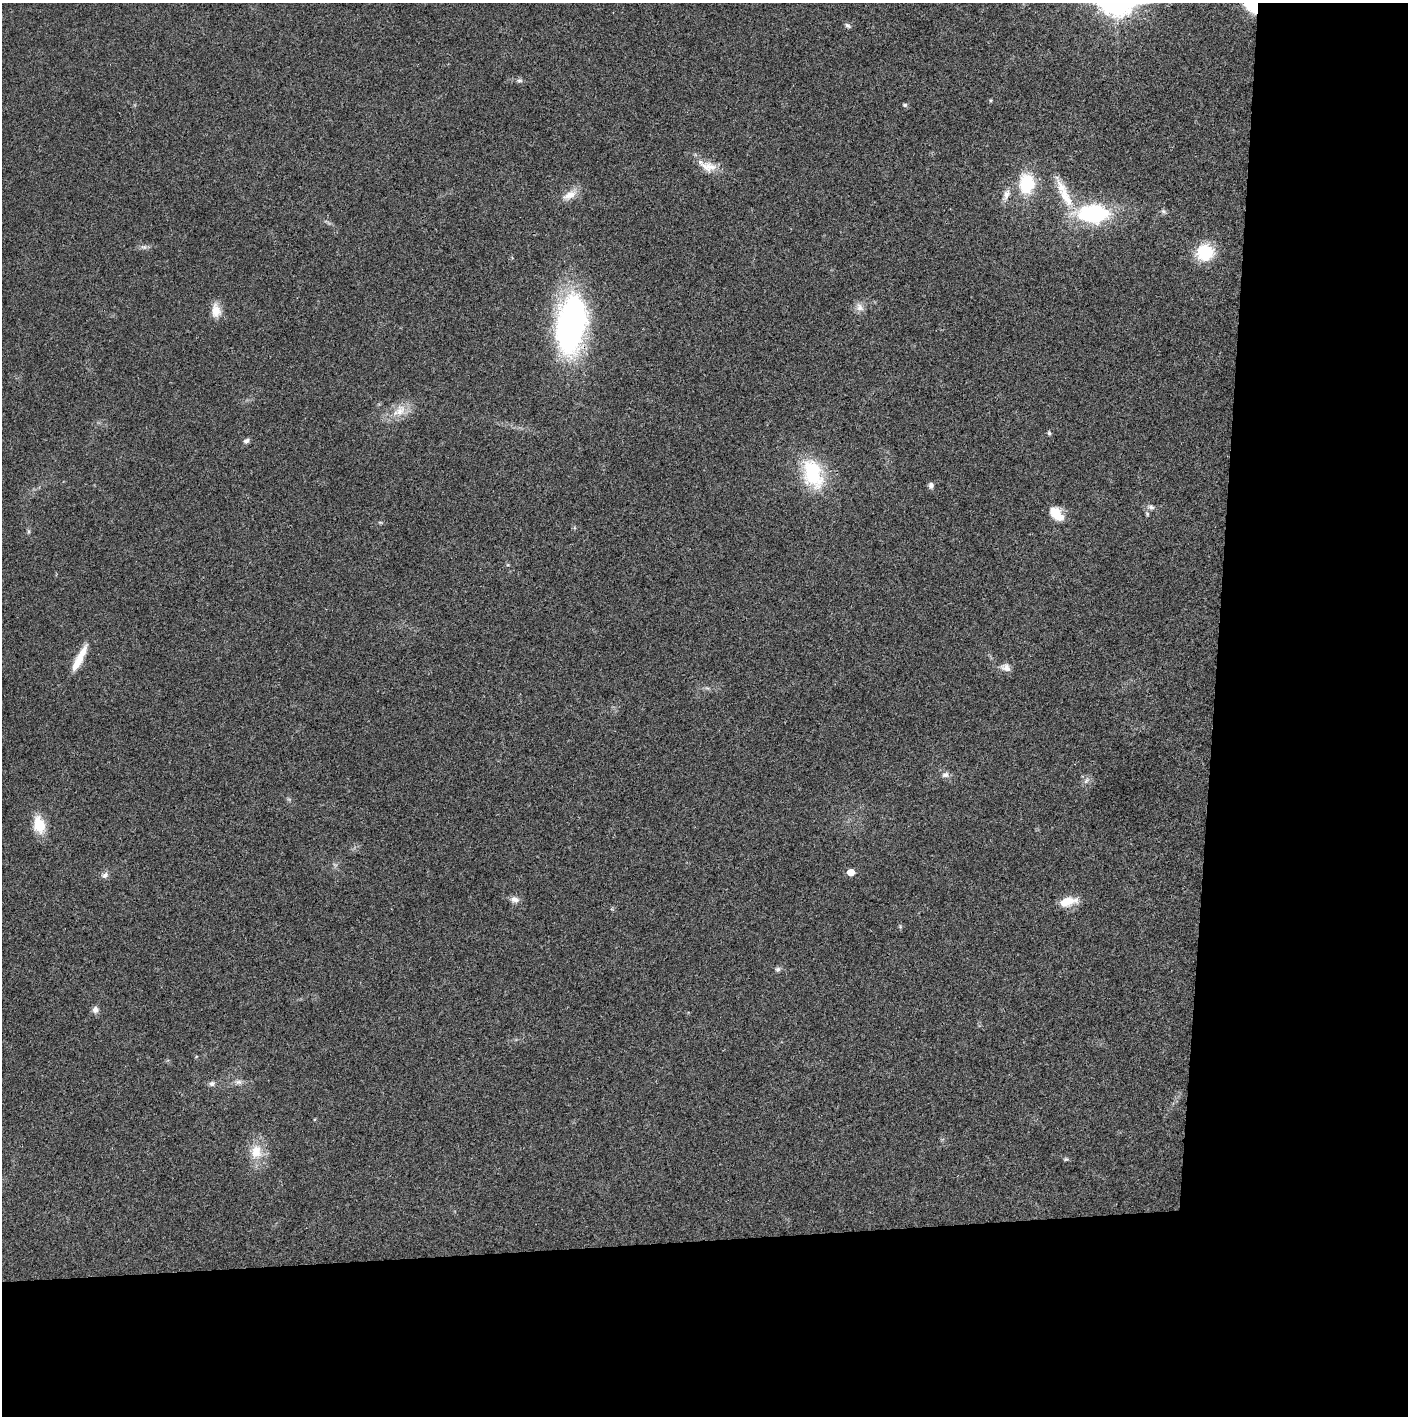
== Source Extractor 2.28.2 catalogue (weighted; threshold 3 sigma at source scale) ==
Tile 9 of 3 x 3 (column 3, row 3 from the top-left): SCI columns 2815-4220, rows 2-1415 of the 4221 x 4243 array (HDU 1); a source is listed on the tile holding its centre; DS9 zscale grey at full resolution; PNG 1410 x 1418 px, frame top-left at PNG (2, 3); no overlay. Shown black and unused: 24% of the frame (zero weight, under 3 of 4 exposures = <1% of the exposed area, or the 3 px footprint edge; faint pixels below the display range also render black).
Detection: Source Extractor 2.28.2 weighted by HDU 2 'WHT'; one run over the whole footprint, this tile lists its part. Background 0.0195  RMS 0.0041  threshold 0.0185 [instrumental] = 3 sigma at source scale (4.5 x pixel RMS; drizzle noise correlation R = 1.50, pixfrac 1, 0.05/0.05 arcsec/px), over >= 5 px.
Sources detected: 40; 1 inside a brighter listed object's ellipse — not listed separately; the other 39 listed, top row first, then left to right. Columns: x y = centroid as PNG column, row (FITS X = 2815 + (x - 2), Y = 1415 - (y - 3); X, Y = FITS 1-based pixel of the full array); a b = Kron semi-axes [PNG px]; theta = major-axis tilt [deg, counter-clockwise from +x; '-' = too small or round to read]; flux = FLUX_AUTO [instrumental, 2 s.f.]
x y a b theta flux
1253 4 14 11 -62 24
848 25 8 6 -33 0.99
519 80 9 4 0 0.89
905 105 6 5 - 0.73
708 167 23 13 -12 5.8
1027 184 18 14 89 21
570 195 20 10 29 4.8
1006 195 18 8 67 2.9
1066 196 46 13 -62 13
1163 211 8 6 -28 0.98
1093 213 32 18 0 43
144 247 8 6 1 1.2
1205 252 18 16 12 18
860 307 14 9 -63 2.4
216 310 18 11 -85 4.9
571 324 54 26 81 130
400 411 19 13 56 6.4
1049 433 6 4 -88 0.73
246 441 8 6 31 1.2
813 473 37 22 -70 26
931 485 8 6 82 1.3
1151 507 9 6 -35 1.3
1056 514 20 12 -47 6.7
28 531 6 4 -71 0.6
77 662 24 9 63 6.3
1006 667 14 10 -21 2.6
945 775 10 7 5 1.7
1086 781 11 5 45 1.3
39 825 19 12 -76 11
851 872 5 5 - 5.7
105 875 11 7 33 1.6
515 899 11 8 -17 2.2
1067 902 21 10 13 7.6
778 969 7 7 - 0.98
95 1010 8 7 - 1.9
238 1082 11 6 -6 1.7
212 1084 8 7 - 1.2
256 1151 21 16 86 8.6
1066 1159 7 5 -18 0.63
Overlapping masked pixels (flux is a lower limit): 2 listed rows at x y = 1253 4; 571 324
Isophote crosses this tile's border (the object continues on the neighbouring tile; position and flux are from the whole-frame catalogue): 1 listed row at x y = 1253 4